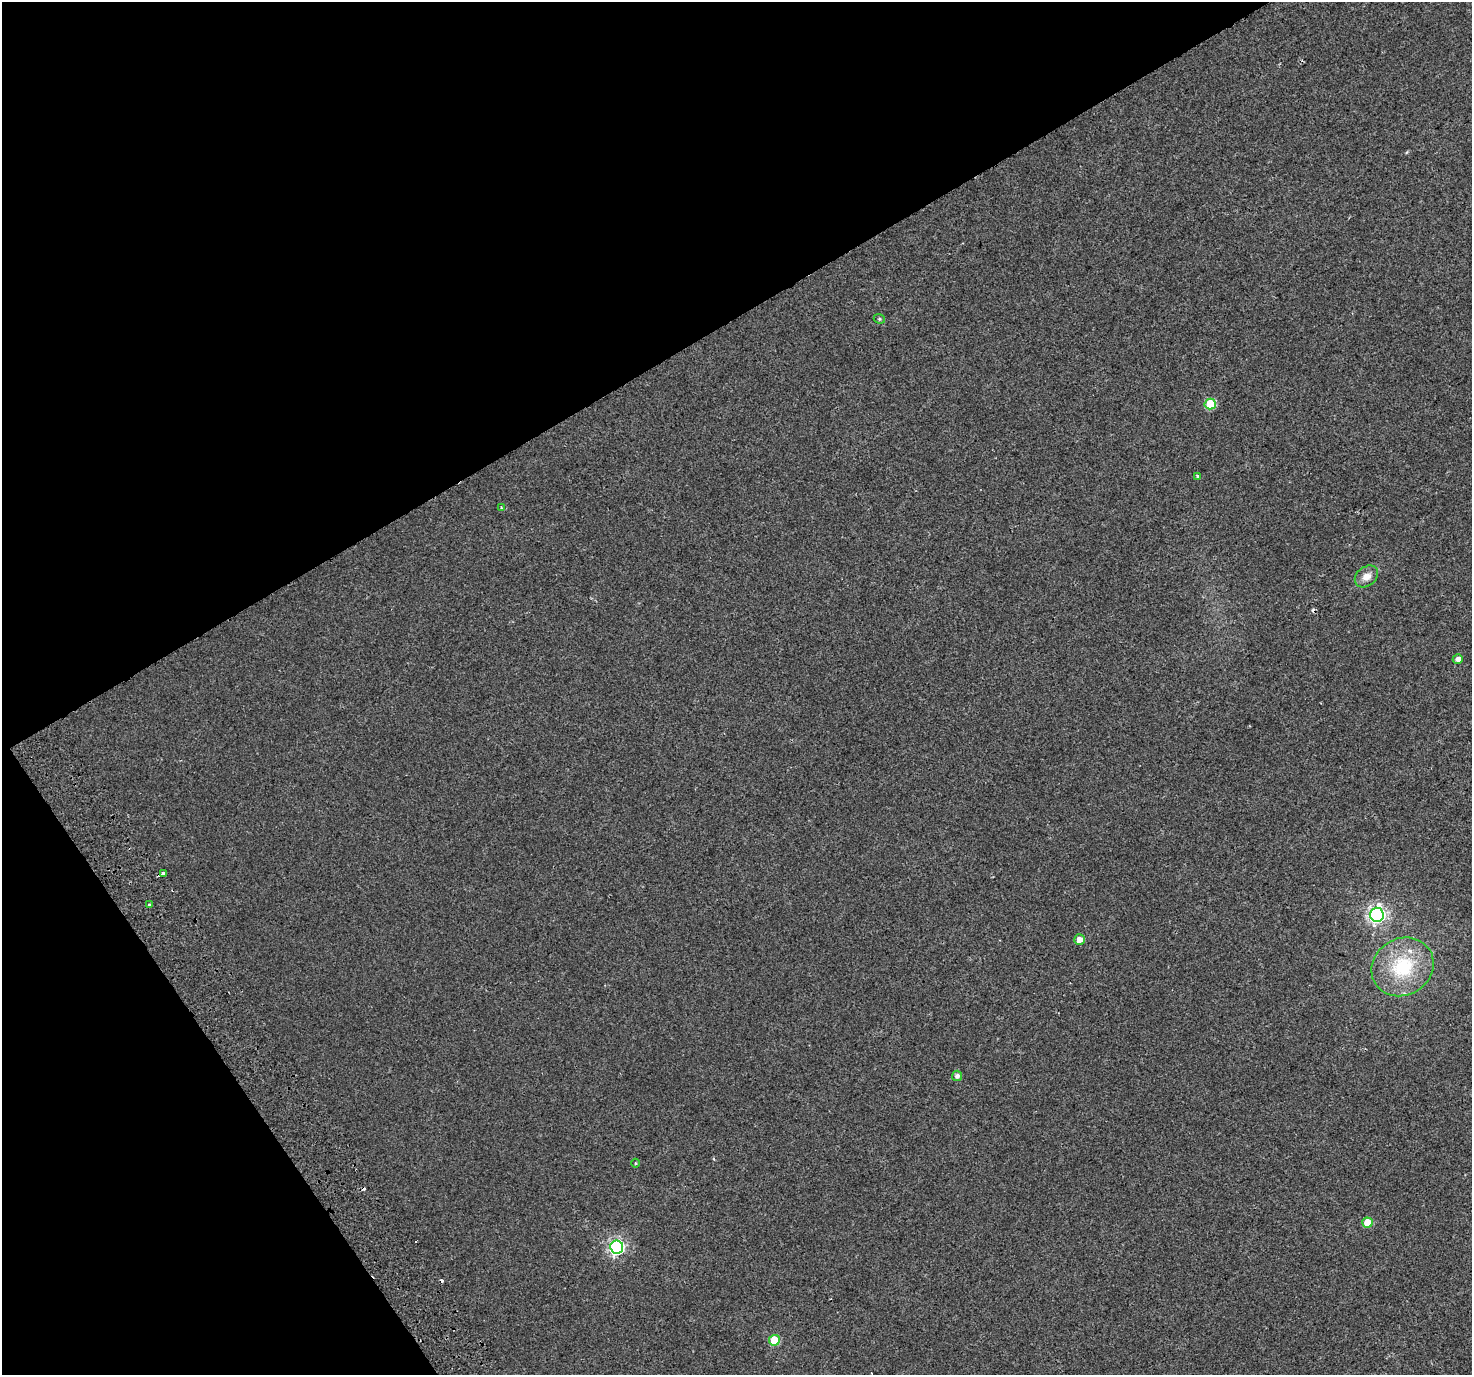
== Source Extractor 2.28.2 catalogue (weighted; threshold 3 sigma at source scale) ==
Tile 5 of 4 x 4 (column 1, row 2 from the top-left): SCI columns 55-1524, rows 2956-4328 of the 5983 x 5851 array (HDU 1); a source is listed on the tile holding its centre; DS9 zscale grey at full resolution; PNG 1474 x 1377 px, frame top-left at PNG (2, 2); each listed source drawn as its Kron ellipse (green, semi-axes under 4 px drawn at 4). Shown black and unused: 31% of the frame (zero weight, under 2 of 3 exposures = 3% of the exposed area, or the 3 px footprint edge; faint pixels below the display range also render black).
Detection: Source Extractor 2.28.2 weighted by HDU 2 'WHT'; one run over the whole footprint, this tile lists its part. Background 0.00334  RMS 0.0036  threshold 0.016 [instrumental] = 3 sigma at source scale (4.5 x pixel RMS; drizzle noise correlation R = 1.50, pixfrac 1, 0.0396/0.0396 arcsec/px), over >= 5 px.
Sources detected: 20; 4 cosmic-ray / hot-pixel residue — neither listed nor drawn; the other 16 listed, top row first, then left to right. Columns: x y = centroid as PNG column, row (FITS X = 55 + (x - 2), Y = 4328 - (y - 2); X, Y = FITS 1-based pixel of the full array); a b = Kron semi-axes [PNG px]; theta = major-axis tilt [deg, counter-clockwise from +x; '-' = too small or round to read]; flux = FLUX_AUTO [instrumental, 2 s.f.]
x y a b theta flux
879 319 6 4 -21 0.52
1210 404 5 5 - 14
1198 476 4 3 - 0.41
502 508 3 3 - 0.65
1366 576 13 9 38 3.1
1458 659 5 4 - 1.6
163 873 4 3 - 1.1
149 905 3 3 - 2.5
1377 915 7 7 - 120
1079 940 5 5 - 2.5
1403 967 32 28 32 22
957 1076 5 5 - 1.2
636 1163 4 3 - 0.32
1367 1223 5 5 - 7.7
617 1247 6 6 - 83
774 1340 5 5 - 15